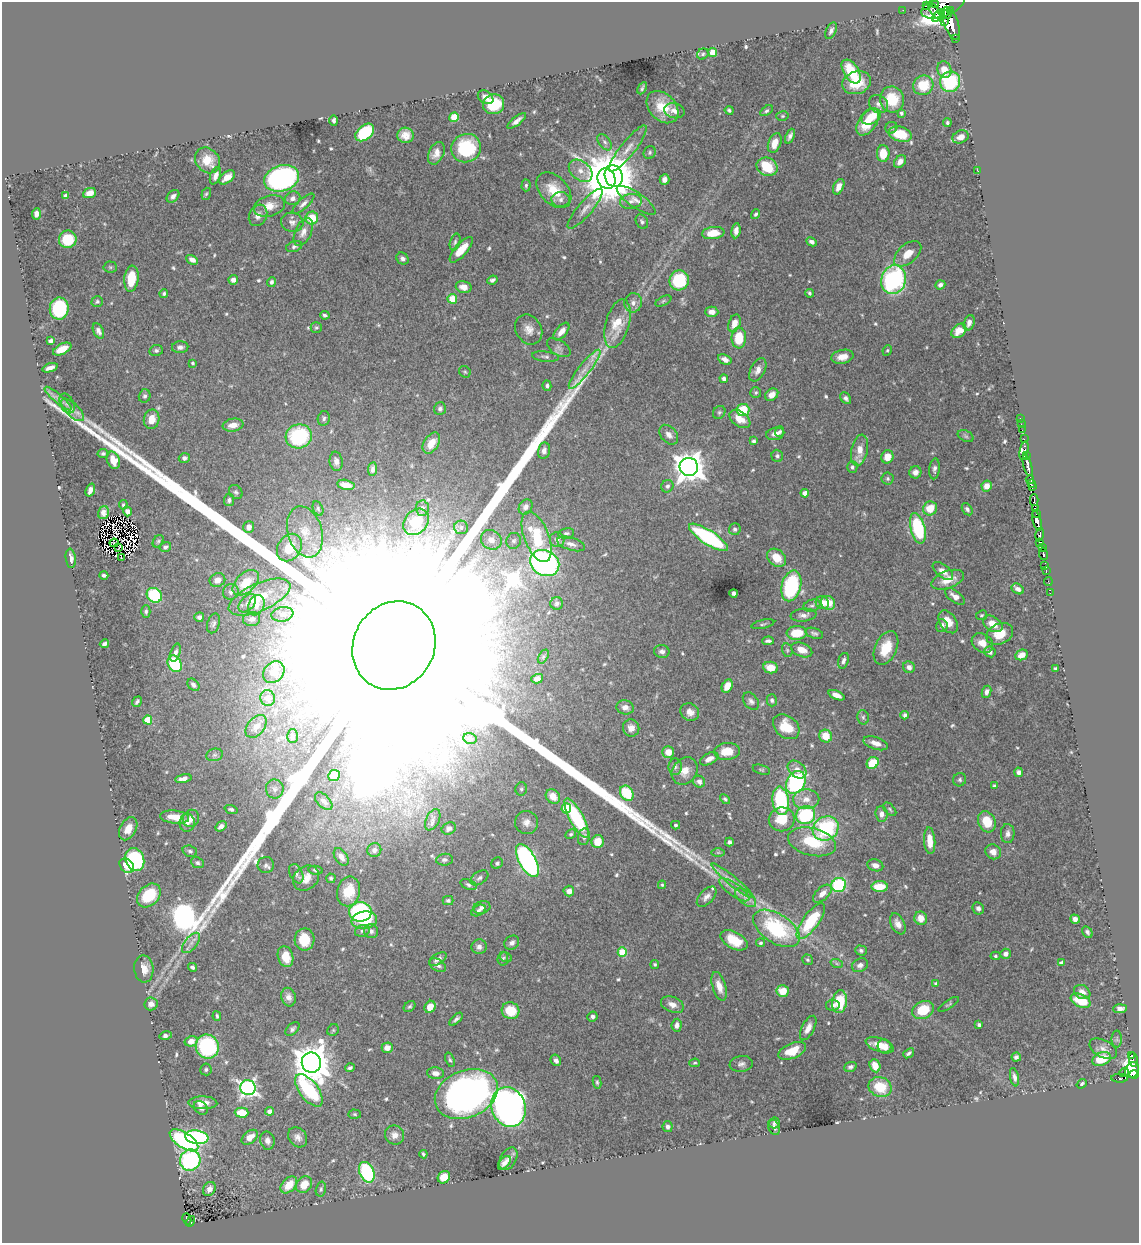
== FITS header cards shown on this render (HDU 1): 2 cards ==
NAXIS1  =                 1137
NAXIS2  =                 1241

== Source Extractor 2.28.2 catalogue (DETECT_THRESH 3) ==
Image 1137 x 1241 px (HDU 1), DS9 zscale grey, 1 PNG px = 1 image px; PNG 1141 x 1245 px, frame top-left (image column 1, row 1241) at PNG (2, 2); each listed source drawn as its Kron ellipse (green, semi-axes under 4 px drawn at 4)
Background 0.643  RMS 0.014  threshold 0.0431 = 3 sigma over >= 5 px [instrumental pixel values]
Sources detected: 615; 5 with non-positive FLUX_AUTO (blend fragments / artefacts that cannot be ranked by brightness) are neither listed nor drawn; of the other 610, the 500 brightest by FLUX_AUTO listed and drawn (110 fainter detections omitted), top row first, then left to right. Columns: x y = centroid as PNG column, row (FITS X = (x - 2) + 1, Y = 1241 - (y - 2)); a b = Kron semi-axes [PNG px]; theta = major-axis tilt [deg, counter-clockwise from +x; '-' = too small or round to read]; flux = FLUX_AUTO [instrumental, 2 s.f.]
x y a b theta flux
936 5 4 3 - 140
926 6 3 2 - 35
943 6 23 10 21 480
903 10 2 2 - 4.6
935 11 10 4 -55 30
950 11 4 3 - 53
945 14 6 3 -17 72
939 16 7 4 40 63
945 21 3 3 - 53
951 23 17 7 -69 970
831 31 9 5 64 3.8
955 38 3 2 - 29
713 53 4 4 - 21
703 54 6 5 - 1.9
944 70 8 7 - 14
851 72 13 7 -56 36
950 82 10 10 - 70
857 83 15 11 17 28
923 85 10 9 - 27
642 88 6 2 61 1.8
486 97 8 6 -34 6.2
892 99 13 12 - 33
494 104 11 10 - 39
878 104 10 8 -36 4.9
663 107 18 13 -46 25
729 110 4 3 - 2.1
674 111 10 7 -13 5.6
766 111 7 4 35 2
901 113 4 3 - 2.5
782 116 6 5 - 1.6
454 117 5 4 - 33
871 117 10 7 28 24
334 120 5 3 - 2.7
517 121 11 4 38 5.1
868 122 15 9 56 32
947 123 4 4 - 2
891 128 6 5 - 2.1
365 132 11 7 41 58
900 134 12 7 -15 32
405 135 8 7 - 8.5
790 136 8 4 67 3.6
961 137 8 6 20 8.1
605 142 9 5 -52 3.1
775 143 10 6 69 13
466 148 15 14 - 62
628 149 29 7 52 12
650 152 6 6 - 2
436 153 12 7 65 8.2
883 153 8 6 -88 20
208 160 14 11 -49 20
900 161 7 5 50 5.9
767 167 11 9 -25 39
977 170 3 2 - 2.8
581 171 13 9 -40 9.5
215 176 9 5 69 5.4
614 176 11 8 -73 2000
227 177 9 5 38 10
282 178 17 13 17 230
606 179 10 8 -66 5000
664 179 5 5 - 5.4
526 185 6 4 88 1.8
839 187 8 5 65 8.4
554 190 21 13 -46 25
89 193 7 5 22 9
206 194 6 4 70 1.6
65 196 4 3 - 3.2
173 196 7 5 45 4.1
293 198 8 6 20 4.8
561 200 9 7 1 4.6
636 200 23 7 -34 9.1
631 201 11 7 10 5.2
303 204 14 5 42 4
269 206 16 10 16 13
585 209 25 7 49 8.9
36 214 5 4 - 4.9
756 214 5 3 - 1.7
258 215 11 8 62 6.9
312 218 6 6 - 25
292 222 11 9 -10 5.5
642 222 7 5 -57 2.4
736 231 7 4 82 5
303 232 15 8 65 7.9
713 233 11 6 7 18
68 239 9 8 - 31
455 242 9 5 75 2.7
812 242 5 4 - 3.1
294 246 8 5 17 2.5
461 250 16 6 48 19
908 254 16 9 41 13
402 259 6 5 - 3.3
192 260 6 4 -28 5.2
110 267 6 5 - 1.7
131 279 13 7 83 25
233 280 5 4 - 4.8
492 280 5 4 - 2.7
679 280 10 9 - 60
894 280 14 12 74 170
271 282 5 4 - 3.5
940 285 5 4 - 3.8
464 287 8 5 -14 6.3
164 293 4 4 - 1.9
809 293 4 3 - 1.7
452 299 5 4 - 29
663 301 8 4 27 1.9
97 302 6 5 - 2.2
633 303 10 8 74 6.8
59 309 11 9 82 86
712 312 6 5 - 6.4
325 315 5 4 - 2
734 323 9 6 71 9.7
969 323 8 5 71 4.7
617 324 25 12 75 31
316 328 6 5 - 1.8
529 330 16 12 -59 9.9
98 331 8 5 -63 4.2
959 331 8 6 39 10
561 332 10 5 50 8.5
739 338 10 7 90 30
51 341 4 4 - 3.1
180 347 8 6 2 3.9
559 348 13 7 -33 4.1
62 349 10 5 27 14
156 350 7 5 12 2.3
887 350 5 4 - 1.4
545 357 13 5 -6 3
842 357 11 7 12 10
725 359 7 4 -29 5.3
193 363 4 4 - 1.5
50 368 8 4 18 5.6
585 369 24 5 51 8.3
758 370 12 7 63 6.9
465 372 6 5 - 1.5
724 379 4 4 - 2.7
547 386 5 4 - 2.3
756 393 5 5 - 1.7
772 395 7 5 39 8.3
145 396 7 6 - 2.8
58 398 17 4 -41 5.3
846 398 6 4 -51 3.3
67 403 10 6 -64 3.3
440 409 6 5 - 3.6
72 410 14 6 -45 6.2
743 410 6 6 - 33
719 412 7 6 - 2
324 418 7 6 - 2.6
1020 418 2 2 - 5.3
152 419 10 7 78 12
740 419 12 7 -36 13
1021 424 2 2 - 4.9
233 425 10 6 10 9.5
1022 430 2 2 - 5.7
780 432 5 4 - 1.9
775 434 9 6 13 5.8
669 435 11 7 -49 6.2
299 436 13 12 - 79
966 436 8 5 -27 2.1
1024 439 2 2 - 3
753 441 4 3 - 2.7
431 443 12 7 57 13
860 450 16 8 78 13
544 451 8 6 78 4.6
1024 451 9 4 78 130
103 453 5 4 - 2.1
1026 455 4 3 - 150
777 456 6 5 - 2.6
887 457 6 6 - 13
184 458 5 5 - 3.4
113 460 9 6 -68 12
336 461 10 6 -81 4.5
1028 465 11 3 -75 440
689 467 9 9 - 1500
852 467 5 5 - 2.3
373 469 7 4 83 3.3
934 469 10 5 83 3.3
915 472 6 6 - 5
888 479 6 6 - 2.1
1030 480 4 4 - 57
1031 484 3 2 - 11
346 485 8 5 -14 8.3
667 486 6 6 - 2.9
987 486 5 5 - 10
1032 487 2 2 - 5.9
90 490 7 4 70 5.8
236 492 8 6 -47 2.2
805 493 4 4 - 7.6
229 500 6 5 - 2.8
1034 500 6 3 -88 54
123 505 4 4 - 1.7
526 507 8 6 57 5
318 508 7 5 -65 1.8
422 508 7 6 - 3.1
930 508 7 6 - 19
1035 508 4 2 - 36
967 509 7 4 -56 3
127 511 5 4 - 5.1
103 513 6 5 - 5.3
1036 513 3 2 - 15
1037 521 10 4 -75 480
416 522 14 11 48 30
249 527 6 5 - 6.2
461 527 7 6 - 3.1
918 528 15 7 -76 71
735 529 6 6 - 3
305 532 26 17 -73 29
566 533 8 5 12 2.2
1040 535 7 3 79 75
537 537 27 12 -69 48
708 537 23 7 -33 120
491 540 11 9 -34 9.3
557 540 7 7 - 3.9
158 541 7 5 55 1.7
514 541 8 7 - 3
114 543 4 3 - 2.1
1039 543 3 2 - 5.2
571 544 14 6 -17 5.7
165 547 6 5 - 2.8
1042 547 2 2 - 27
119 548 4 2 - 1.6
289 548 14 11 56 27
1043 554 6 3 -81 120
71 558 10 5 -83 5.9
121 558 4 2 - 4.5
777 558 10 8 -40 17
545 563 15 12 -29 260
1044 566 4 3 - 5.2
943 571 12 6 -40 7.3
1046 571 4 2 - 21
104 575 4 3 - 2.4
217 580 8 6 20 6.1
948 580 17 8 20 17
1048 582 4 2 - 7.7
246 583 16 9 42 23
791 586 16 9 75 110
1018 589 6 5 - 4.7
231 592 8 7 - 3.6
734 593 4 4 - 2.7
1050 593 2 2 - 3.4
154 595 8 6 -38 60
955 596 11 5 -36 7.4
259 597 33 14 24 33
247 603 11 6 48 4.2
557 603 6 6 - 2.6
822 603 7 6 - 9
828 603 7 7 - 15
256 605 10 8 69 6.4
812 606 9 5 18 2.6
146 611 6 4 89 2.2
282 614 11 7 10 5.1
803 615 13 6 6 4.7
982 615 6 4 28 1.5
199 617 5 5 - 3.3
252 619 8 7 - 4.5
948 622 12 8 -57 12
213 623 10 6 73 2.7
763 624 11 4 12 2.1
993 624 11 7 -32 14
942 626 6 5 - 4.5
797 633 10 7 5 24
814 633 9 5 -18 2.6
1000 634 14 10 25 17
768 641 6 3 2 2.6
982 643 11 9 -37 11
104 644 5 4 - 3.6
394 646 45 40 61 690000
886 648 18 11 65 23
787 650 7 5 -76 1.6
802 650 11 7 -21 10
662 651 8 6 -11 3.7
175 652 9 5 71 3.8
990 652 6 5 - 4.3
1021 655 6 5 - 7.1
543 657 7 4 59 1.8
843 661 8 5 72 3.4
175 664 8 6 -62 64
909 667 6 5 - 4.7
771 668 7 5 -8 13
1055 669 3 3 - 1.6
274 672 12 9 45 8.6
537 679 6 4 16 4.6
193 685 7 5 -45 3.6
727 686 7 5 63 11
986 692 6 4 64 4.2
836 695 8 4 -24 6.5
268 698 8 7 - 4.6
772 700 6 5 - 2.4
751 701 10 6 -51 3.5
137 702 5 3 - 2.1
625 707 9 7 -14 5.9
690 712 10 8 -35 7.6
904 715 4 3 - 2.2
863 717 7 5 -76 2.5
148 720 4 4 - 30
256 726 13 8 50 6.6
786 727 15 10 -39 24
631 728 8 8 - 7
292 736 7 5 90 2.1
826 736 6 6 - 17
470 738 7 5 -21 2.2
876 743 13 6 -19 8.5
727 751 13 8 4 18
668 752 6 6 - 12
214 755 8 6 14 2.5
709 759 10 5 27 7.3
873 763 6 5 - 28
675 767 8 6 -88 2.9
761 770 9 4 -17 1.6
797 770 10 7 -42 8.5
685 771 14 12 52 12
1019 772 5 4 - 3.6
334 776 6 5 - 16
183 778 8 4 13 6.5
960 780 7 6 - 2.3
699 782 6 5 - 3.6
796 782 12 9 59 120
994 786 4 3 - 1.8
275 789 9 9 - 4.7
521 789 7 5 79 2.2
627 793 8 6 -56 45
553 796 8 6 -49 13
725 799 6 4 -44 1.7
806 799 13 10 3 10
324 801 11 6 -45 4.6
781 801 14 8 -82 92
566 808 5 5 - 41
231 809 6 4 -18 1.9
890 809 8 5 -47 1.8
881 814 7 6 - 4.9
806 815 9 9 - 92
175 817 14 6 -6 15
191 818 9 8 - 7.1
577 818 22 7 -61 83
782 819 13 12 - 25
433 820 11 6 64 3.9
527 822 12 11 - 7.7
987 822 11 8 -65 24
187 823 9 7 83 6.2
676 825 4 3 - 1.6
221 826 6 4 34 4.8
449 828 7 6 - 3
826 828 13 11 34 89
128 829 12 8 62 12
571 834 5 4 - 1.8
1008 834 9 7 88 4.4
584 837 8 6 75 3.1
930 841 13 5 -86 15
598 842 6 6 - 15
729 842 4 4 - 2.4
812 842 24 13 -14 43
374 850 7 7 - 4.5
190 851 7 5 -19 2.4
718 852 7 4 0 1.7
993 852 8 7 - 7.1
341 857 10 6 -56 6.7
135 859 12 9 -69 130
444 860 8 6 7 3.1
527 860 18 8 -61 260
198 863 7 5 -22 2.5
497 863 6 5 - 2.2
266 865 8 8 - 3.6
875 865 8 6 -15 6.5
127 866 8 6 -44 23
316 870 7 4 -11 2.1
296 874 10 6 -65 3
306 878 14 11 40 12
331 878 5 4 - 1.9
479 878 10 6 34 3.2
732 881 26 5 -40 8.5
468 885 8 5 -21 2.4
662 885 4 3 - 1.5
839 885 7 7 - 85
880 887 8 5 2 21
734 890 18 6 -35 7.4
349 891 15 11 78 29
569 891 5 5 - 5.2
822 894 11 6 42 7.5
149 895 13 10 46 42
707 897 12 6 46 5.4
745 898 12 6 -39 6.2
448 900 5 4 - 2.4
482 907 8 6 16 3.5
978 908 6 5 - 3.3
478 910 8 5 28 2.8
360 912 11 9 0 140
921 918 7 6 - 10
1075 919 5 4 - 4.9
364 920 13 8 9 43
811 921 21 8 54 56
898 924 11 6 -64 7
776 928 26 14 -33 100
362 931 7 5 15 2.6
371 931 7 7 - 3.9
1087 932 6 4 -59 2.5
305 939 11 10 - 24
734 940 15 8 -28 25
191 943 12 6 51 5.3
512 943 8 6 40 4.3
761 943 4 4 - 1.7
479 947 7 7 - 4.4
861 950 6 5 - 2.2
622 952 4 4 - 34
1006 954 5 5 - 4.3
995 956 5 4 - 1.6
286 957 11 7 -73 18
506 957 6 4 -19 1.9
438 959 9 5 32 4.9
503 959 7 5 83 1.8
808 960 5 5 - 1.9
1061 963 4 4 - 4.3
655 964 4 4 - 1.5
837 964 6 4 -19 1.5
438 965 9 6 -32 4.8
860 965 8 6 27 4.3
192 967 4 4 - 2.8
144 969 13 9 -85 11
936 983 4 3 - 1.9
719 986 15 6 -73 11
783 991 6 6 - 19
1082 992 9 6 -31 4.9
289 997 9 7 -74 5.4
1081 1001 11 6 -24 26
839 1002 11 7 81 35
151 1004 6 6 - 4.6
948 1004 12 3 34 1.6
672 1005 12 7 -21 6.7
833 1005 7 5 9 3.4
410 1006 6 5 - 1.8
430 1007 6 5 - 13
1120 1009 7 4 4 4.2
923 1010 11 8 25 30
510 1011 9 8 - 25
217 1016 5 3 - 1.7
592 1016 5 5 - 3.7
456 1019 8 4 44 2.7
677 1025 6 5 - 4.6
979 1025 4 3 - 2.3
808 1028 13 6 63 8.6
292 1029 8 5 43 2.8
333 1030 6 5 - 1.6
166 1035 6 4 11 3.8
1117 1039 8 5 -90 2.4
191 1041 6 5 - 8.2
880 1045 15 6 -18 14
207 1046 12 11 - 120
884 1047 7 6 - 7.9
387 1048 5 5 - 8.1
1103 1049 15 8 -28 6.4
792 1051 14 7 23 20
909 1053 6 3 39 2.5
1131 1056 4 3 - 32
1016 1057 5 4 - 2.6
1102 1059 10 6 22 28
1133 1059 7 4 -82 16
450 1060 7 4 -70 1.9
556 1060 6 5 - 3.8
311 1063 10 9 - 2700
695 1063 5 4 - 1.7
741 1064 12 8 7 4.4
875 1066 7 5 -67 13
850 1067 6 5 - 2.6
350 1068 5 3 - 2.4
206 1069 6 5 - 1.9
1132 1070 8 6 63 940
1124 1072 5 3 - 42
435 1073 8 6 -7 6
1134 1074 5 3 - 58
1014 1077 9 4 -78 3.8
1119 1078 8 4 -2 29
597 1082 6 4 -80 1.7
1082 1084 5 4 - 1.6
880 1087 12 9 -21 31
248 1088 8 7 - 350
309 1090 19 9 -53 82
466 1094 33 23 23 490
203 1103 14 6 -1 10
509 1107 20 17 -70 590
201 1108 8 6 -41 4
270 1111 4 4 - 6
242 1113 7 5 -1 21
355 1114 6 4 -3 1.5
774 1123 5 5 - 2.4
668 1127 5 5 - 3.4
774 1127 8 5 -67 3
395 1135 10 9 - 7.1
197 1137 12 7 -7 200
250 1137 9 6 39 9.4
298 1137 11 8 -51 6.1
184 1140 16 7 -33 130
267 1141 9 7 -78 5.2
423 1154 4 3 - 1.6
508 1159 12 8 60 6
190 1160 11 10 - 180
504 1163 8 5 47 5.7
367 1172 11 7 -67 89
444 1177 7 5 48 16
289 1185 10 6 47 17
304 1185 9 7 56 15
209 1189 7 6 - 5.8
321 1189 7 5 76 2.2
187 1219 5 3 - 42
190 1221 6 3 55 52
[110 fainter detections neither listed nor drawn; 5 non-positive-flux detections neither listed nor drawn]